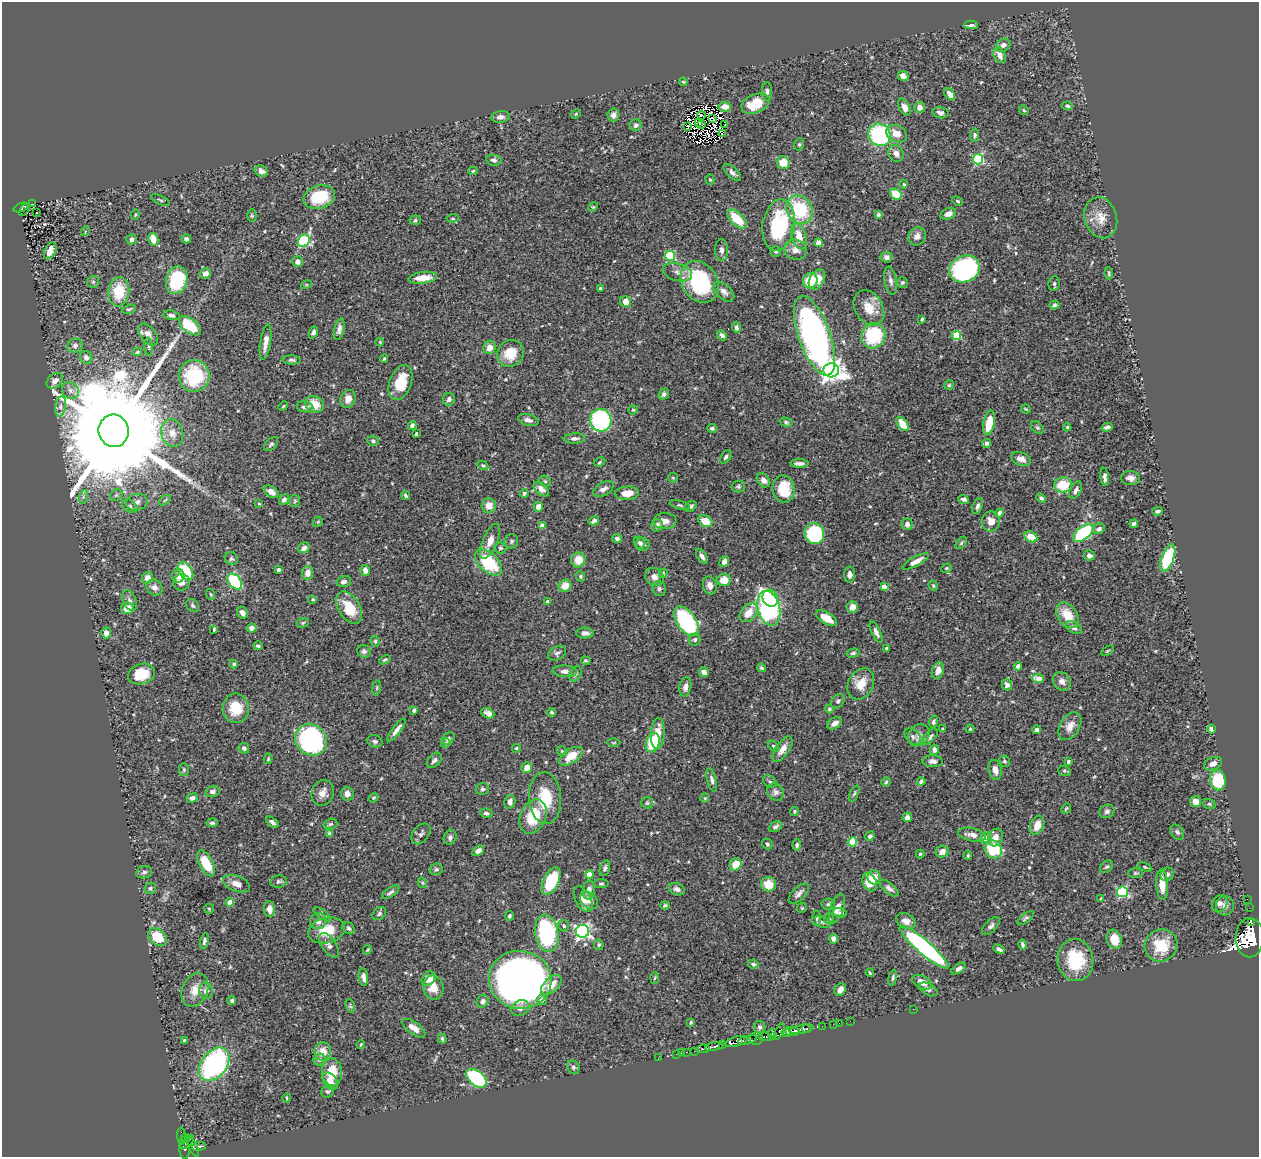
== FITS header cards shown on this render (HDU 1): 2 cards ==
NAXIS1  =                 1257
NAXIS2  =                 1155

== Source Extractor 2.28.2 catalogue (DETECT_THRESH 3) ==
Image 1257 x 1155 px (HDU 1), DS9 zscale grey, 1 PNG px = 1 image px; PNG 1261 x 1159 px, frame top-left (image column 1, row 1155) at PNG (2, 2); each listed source drawn as its Kron ellipse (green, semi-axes under 4 px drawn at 4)
Background 0.463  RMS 0.02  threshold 0.0613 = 3 sigma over >= 5 px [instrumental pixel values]
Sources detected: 564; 6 with non-positive FLUX_AUTO (blend fragments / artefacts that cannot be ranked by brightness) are neither listed nor drawn; of the other 558, the 500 brightest by FLUX_AUTO listed and drawn (58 fainter detections omitted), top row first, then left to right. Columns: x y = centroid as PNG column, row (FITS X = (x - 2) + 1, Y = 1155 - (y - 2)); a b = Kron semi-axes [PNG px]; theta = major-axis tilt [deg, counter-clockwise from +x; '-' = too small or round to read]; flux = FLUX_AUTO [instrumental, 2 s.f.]
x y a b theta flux
971 25 7 3 2 4
1003 45 7 6 - 6.4
1000 55 8 5 -63 11
903 76 5 5 - 7.5
683 82 4 3 - 1.5
767 92 9 5 89 4.1
950 94 7 4 -54 10
755 104 15 9 23 36
1067 106 5 4 - 2.7
725 107 6 5 - 8.7
904 107 9 5 -62 10
919 107 5 5 - 10
1024 110 5 4 - 1.8
940 113 8 5 -15 4.7
576 114 5 4 - 1.6
613 115 6 6 - 5.3
701 115 4 2 - 2.4
500 117 9 5 7 7.2
712 119 4 2 - 2
698 122 4 3 - 2.1
702 124 4 3 - 2.3
636 125 6 5 - 3.6
725 125 3 2 - 5.7
687 126 3 2 - 1.5
722 134 2 2 - 2.2
897 134 11 8 -28 15
879 135 12 10 -49 140
975 135 7 4 80 2.8
799 144 6 5 - 2.1
896 153 9 7 -63 7.6
978 159 5 5 - 140
494 160 8 5 -11 4.6
783 163 6 6 - 23
261 171 7 5 -29 5.7
473 171 5 3 - 1.9
732 172 11 5 -44 4.8
710 180 5 4 - 2.4
904 184 4 3 - 1.5
896 194 6 5 - 37
319 197 16 11 17 60
160 200 10 3 -26 1.9
957 201 5 3 - 1.8
32 204 4 2 - 16
21 207 7 3 21 81
593 207 5 4 - 1.5
24 209 7 2 54 16
800 210 15 12 -55 86
37 213 2 2 - 1.4
948 214 8 5 22 7.4
135 215 5 3 - 1.6
878 215 4 4 - 2.8
252 216 6 4 -88 1.8
453 218 6 4 6 1.8
1101 218 21 16 -72 21
737 219 12 6 -44 40
415 220 5 4 - 2.3
779 225 26 16 81 120
85 231 5 4 - 1.5
799 236 13 7 -74 20
917 236 10 8 52 7.5
132 239 5 5 - 4.8
153 239 6 5 - 14
186 239 5 4 - 5
304 241 7 5 56 150
818 243 4 4 - 9.9
722 250 11 6 -88 6.2
796 250 11 10 - 11
50 251 9 5 64 10
776 251 5 5 - 2.3
670 256 5 5 - 79
886 257 6 5 - 5.1
297 261 5 5 - 7.9
965 269 16 13 24 270
677 272 15 8 -16 10
205 273 6 5 - 6.6
1109 273 6 3 -85 1.9
423 278 14 5 6 18
177 280 14 10 74 85
817 280 11 7 60 16
810 281 7 7 - 42
891 281 14 6 -79 5.9
93 282 6 5 - 2.6
700 282 22 17 -57 130
902 282 5 5 - 2.7
1054 284 7 5 78 2.5
306 285 5 3 - 1.5
601 289 4 3 - 6
119 292 14 10 83 47
724 292 13 7 -42 7.3
626 302 6 5 - 11
1054 305 5 4 - 3.3
869 308 19 14 -59 26
129 309 7 3 17 2
171 315 8 4 -10 4.3
922 319 4 3 - 1.7
190 326 13 7 -38 55
736 327 5 4 - 3.6
339 329 11 5 77 5.9
313 332 6 4 68 4.2
148 335 12 7 -52 11
722 335 6 4 -45 4.2
956 335 5 5 - 53
814 336 42 16 -70 630
873 336 13 11 61 96
266 342 18 5 81 12
380 342 4 4 - 1.4
75 346 8 7 - 4.8
149 347 9 3 -85 2.3
489 347 7 6 - 11
137 352 5 3 - 1.8
511 353 14 13 - 31
86 358 6 6 - 5.6
384 359 4 3 - 1.7
291 360 9 4 -1 3.2
831 370 7 7 - 880
194 376 16 15 - 82
55 381 9 6 39 5.8
400 382 18 11 69 39
949 385 5 4 - 1.9
70 390 9 7 -50 6.1
664 394 6 5 - 3.8
348 399 9 7 63 10
449 399 6 6 - 4.9
314 404 9 8 - 24
60 406 10 5 80 5.3
283 406 5 4 - 1.5
305 407 8 5 -9 5.2
1026 409 5 2 - 1.4
633 410 5 4 - 1.7
528 420 10 5 -14 7
601 420 11 10 - 160
786 422 7 4 -15 2.3
989 423 12 5 78 33
902 424 8 5 -50 27
412 425 4 4 - 5.5
1067 427 4 4 - 1.7
1107 427 5 3 - 4.3
712 428 5 4 - 3
1037 428 7 5 -47 2.4
114 431 16 15 - 74000
172 433 14 10 -74 13
416 434 3 3 - 1.9
574 438 11 5 2 5
373 441 6 5 - 3
987 443 4 4 - 3
271 444 9 5 45 2.7
726 457 7 4 56 3.3
1021 459 10 6 -21 8.4
600 462 6 3 28 1.7
799 463 9 3 -1 5.3
483 465 6 4 -30 2
1105 477 9 4 -85 5.2
673 478 5 4 - 1.8
1130 478 9 7 -4 7.7
763 480 8 5 -51 6.5
545 481 6 5 - 2.3
1063 485 9 7 3 37
738 487 7 6 - 2.7
541 489 9 5 -43 9.2
603 489 11 6 29 7.2
784 489 14 11 -77 43
1076 490 9 5 61 5.3
271 492 8 5 -33 8.3
524 493 4 3 - 2.5
627 493 12 7 3 17
116 495 7 5 43 2.7
406 496 5 4 - 2.6
83 497 7 4 72 2.9
1041 498 5 4 - 2.9
964 499 5 4 - 5
165 500 7 3 37 1.5
284 500 6 4 53 4.5
295 501 6 5 - 2.6
137 502 10 8 12 7.1
259 504 4 3 - 1.5
489 505 7 7 - 13
680 505 10 4 -14 2.7
130 506 8 6 -35 3.9
691 506 6 4 40 2.9
978 506 8 5 71 4.4
538 507 5 4 - 8.1
1157 511 5 3 - 3.1
999 513 4 4 - 4.4
594 521 5 3 - 3.8
665 521 11 8 -3 9.1
705 521 7 5 -29 19
991 521 10 9 - 14
318 522 5 4 - 1.8
907 524 6 5 - 4.4
1134 524 4 3 - 3.4
542 525 4 4 - 7.1
657 525 6 5 - 6.2
1099 529 6 5 - 5.2
1083 533 12 6 38 130
814 534 10 9 - 99
1031 537 7 5 -26 22
617 538 5 4 - 4.3
490 541 19 7 66 14
511 541 7 6 - 3.1
639 542 6 5 - 2.9
961 543 7 4 50 2.2
643 545 7 6 - 4.2
304 548 6 5 - 8.5
500 548 6 5 - 3.1
1089 555 5 5 - 6.3
702 556 8 4 -57 5.4
1168 558 14 6 69 91
231 559 7 6 - 3
578 560 7 7 - 21
724 561 5 4 - 6.7
916 561 14 4 28 12
488 562 16 9 -42 71
946 568 6 4 20 1.9
278 570 4 3 - 2.7
365 570 5 4 - 8.4
185 571 10 6 -56 53
307 573 7 5 81 11
663 573 5 3 - 1.6
850 575 8 5 87 5.9
178 576 7 6 - 8.4
580 576 5 4 - 2.4
654 577 10 8 -37 7.5
147 578 6 5 - 11
724 580 6 6 - 21
181 582 8 8 - 8.8
235 582 9 6 -50 120
344 582 7 5 18 4.8
710 585 9 7 -77 7.6
565 586 6 5 - 20
884 586 4 4 - 11
933 586 5 4 - 1.9
154 587 8 7 - 8.3
659 589 7 6 - 3.4
211 594 5 3 - 1.6
770 598 9 7 -64 21
313 599 4 3 - 1.6
129 601 11 6 -66 5.1
547 602 4 3 - 7.3
193 606 7 5 -45 2.9
852 607 6 5 - 12
127 608 6 5 - 15
349 608 18 10 -59 35
769 608 18 11 -74 280
242 613 6 5 - 7.1
749 613 11 7 49 20
1067 615 14 9 -56 28
826 618 12 5 -31 19
686 621 17 9 -54 170
303 623 6 5 - 2.1
251 628 5 4 - 7.7
1074 628 8 5 -30 4.7
214 629 4 3 - 1.8
876 632 12 4 -64 4.8
106 633 5 5 - 8
585 633 8 5 -3 5.3
695 640 6 5 - 3.6
375 641 5 4 - 2.3
258 646 4 3 - 2.7
887 648 4 3 - 1.6
364 651 7 6 - 3.4
1107 651 7 4 32 1.7
557 653 9 6 30 4.1
853 653 6 4 16 2.6
385 660 6 4 30 2.3
586 661 5 3 - 2
234 664 4 3 - 2.1
1018 666 4 4 - 5.7
762 668 4 3 - 2.1
565 671 12 6 -3 6.9
938 671 9 6 70 12
704 672 5 4 - 5.9
141 674 14 10 16 33
575 674 8 5 62 3.1
1038 678 6 4 -6 16
1062 681 10 8 -49 7.8
861 684 16 12 63 22
1007 685 6 5 - 5.1
685 687 10 6 79 7.3
377 688 7 4 82 1.8
838 701 8 6 52 3.7
236 708 14 13 - 36
829 709 4 3 - 2.4
414 710 4 3 - 4.3
552 712 4 3 - 2
488 713 7 5 -24 8.8
933 722 6 4 73 3.5
834 723 8 5 30 9.5
1070 726 15 9 58 13
943 729 4 3 - 2.6
970 729 4 4 - 1.8
1212 729 4 4 - 8.8
397 730 14 4 53 7.2
1036 730 4 4 - 4.8
658 733 15 7 86 19
919 735 12 10 48 7.9
913 737 10 6 -46 4.5
930 737 9 5 48 4
448 739 7 5 40 3.6
311 740 16 15 - 290
375 741 7 6 - 3.5
446 743 5 4 - 1.9
614 743 7 3 1 1.5
653 743 10 6 72 58
774 746 7 4 -45 2.3
244 748 5 5 - 4.1
516 748 4 3 - 1.6
783 749 14 6 56 11
934 750 5 4 - 7.1
562 751 5 4 - 1.9
571 756 13 7 34 24
268 759 5 4 - 1.8
434 760 9 6 45 4.7
932 761 10 6 -1 5.7
1004 761 6 5 - 2.2
1068 762 3 3 - 2.3
1213 764 9 6 24 7.8
527 768 5 5 - 12
184 770 6 5 - 2.5
995 770 10 6 -77 9.8
1064 771 6 5 - 2.3
712 780 12 4 -76 4.7
1218 780 10 8 -82 55
770 781 7 5 -34 2.6
921 781 4 4 - 3.4
886 782 4 4 - 1.7
482 789 6 6 - 3.3
212 791 7 5 14 5.1
776 792 9 8 - 6
323 793 13 11 67 11
854 793 8 4 66 2.3
347 794 6 6 - 7.8
192 798 5 4 - 6
373 798 5 4 - 1.7
545 798 26 16 -86 46
705 798 4 4 - 1.4
510 802 7 5 80 7.4
1196 802 5 5 - 8.4
647 803 6 5 - 2.1
1209 804 6 5 - 1.9
1066 808 5 3 - 1.6
794 811 4 4 - 2.1
1107 811 8 6 24 3.9
486 813 6 4 -7 4
533 817 18 12 65 47
907 817 5 4 - 4.6
272 822 7 3 -38 3.3
212 823 5 4 - 3.1
330 824 7 5 17 2.7
1037 825 10 7 68 14
775 827 7 5 26 4
1177 832 8 6 -51 3.8
329 834 4 4 - 4.4
421 834 12 7 53 4.4
972 835 14 6 -11 9.4
870 836 5 4 - 3.4
450 837 8 6 68 4.3
995 837 9 7 64 9.9
985 838 6 5 - 15
852 842 4 4 - 51
767 844 6 4 -47 2.8
797 845 5 4 - 3
993 849 9 8 - 63
478 851 6 4 36 6.5
942 852 6 5 - 9.5
920 854 4 4 - 1.6
968 856 4 3 - 1.7
206 863 14 7 -63 35
736 864 6 5 - 22
1107 867 7 5 41 2.8
1145 867 7 3 -27 2
605 868 8 5 73 3.5
436 869 7 5 12 2.6
144 872 8 6 19 4
1135 873 7 4 0 2.1
1167 874 7 6 - 3.9
589 875 4 4 - 21
874 877 7 6 - 14
551 881 15 7 65 76
278 882 8 6 10 3.4
870 882 9 6 -66 30
422 883 5 4 - 1.5
237 884 14 7 -20 9.9
601 884 8 4 0 2.3
768 884 7 7 - 26
1162 885 15 6 -87 19
150 888 6 5 - 2.8
889 888 11 5 -38 6.2
677 889 8 6 -20 4.8
589 890 9 6 82 10
391 892 10 4 34 3.8
1122 892 5 5 - 140
799 893 13 6 45 6.9
583 899 14 8 -64 10
1101 899 3 3 - 2.7
1247 899 2 2 - 6.9
589 900 10 7 -40 9.4
230 902 4 4 - 18
1220 903 9 7 59 5.5
828 904 7 5 6 2.6
665 905 5 4 - 2.3
1225 906 9 9 - 7.2
802 908 5 4 - 1.7
837 908 15 6 71 11
1249 908 2 2 - 6.4
209 909 5 5 - 1.6
269 909 8 5 -88 9.4
840 913 7 4 -17 2.7
322 914 11 4 -36 2.6
379 914 7 5 40 3
509 916 5 4 - 2.4
817 918 7 4 89 2.4
1026 918 9 4 37 3.1
829 919 5 5 - 2.5
318 921 8 8 - 7.6
906 921 10 7 -23 9
822 922 10 5 -14 3.7
1251 922 2 2 - 17000
564 926 6 5 - 2.4
991 926 11 5 45 4.7
349 928 7 5 -46 2.9
326 930 19 12 14 33
583 931 6 6 - 350
547 933 19 11 -81 180
158 937 10 7 -41 42
1250 938 19 14 89 6600
833 939 5 4 - 7.2
1114 939 10 7 -71 26
204 941 8 4 75 3
1022 944 5 3 - 3.1
329 945 14 7 -56 6.5
599 945 5 4 - 2.4
1161 945 16 16 - 45
924 947 32 7 -41 320
999 949 6 3 -25 4.4
367 950 5 3 - 1.5
1075 960 21 18 -81 60
753 964 5 4 - 3.1
959 968 8 4 34 4.7
870 973 4 2 - 1.6
363 977 9 4 -83 5.7
655 978 5 3 - 1.6
893 978 8 4 80 2.6
429 979 8 6 44 19
520 980 31 29 -9 1100
922 982 11 6 -28 12
551 985 12 7 43 19
433 988 12 10 -81 18
928 989 10 5 -28 4.7
195 990 17 12 67 19
840 990 6 5 - 9
206 991 8 7 - 6.5
542 1000 5 5 - 6.5
232 1001 4 4 - 3.4
482 1001 6 5 - 5.1
350 1006 7 4 -74 2.2
520 1008 10 7 24 7.4
913 1009 2 2 - 28
850 1021 2 2 - 7.7
691 1022 4 3 - 2
839 1023 2 2 - 6.7
833 1024 2 2 - 7
822 1026 2 2 - 9
760 1027 6 6 - 3.2
414 1028 13 6 -36 14
802 1029 12 4 10 620
806 1029 4 3 - 150
779 1031 9 3 62 140
792 1031 7 4 -5 500
786 1033 5 3 - 210
772 1034 5 4 - 180
766 1037 7 4 -7 200
442 1039 5 3 - 2.2
756 1039 6 6 - 360
184 1040 4 3 - 1.7
748 1040 9 4 13 290
736 1042 12 4 15 1500
361 1044 4 2 - 1.6
723 1045 4 3 - 280
714 1046 9 3 11 520
703 1049 7 3 8 120
323 1051 9 8 - 16
694 1051 2 2 - 4.3
686 1052 3 2 - 14
681 1053 3 2 - 5.3
676 1054 2 2 - 7.8
658 1058 2 2 - 3.8
320 1060 6 5 - 4.3
214 1064 19 12 51 260
573 1067 7 6 - 3.1
332 1072 14 10 -84 28
476 1078 12 7 -41 160
330 1081 9 6 -54 13
328 1091 6 6 - 2.7
287 1098 4 2 - 1.6
181 1136 8 3 -86 43
185 1138 5 3 - 120
187 1142 9 3 46 260
199 1146 7 3 6 130
193 1147 11 4 -63 130
184 1148 11 5 -86 380
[58 fainter detections neither listed nor drawn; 6 non-positive-flux detections neither listed nor drawn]